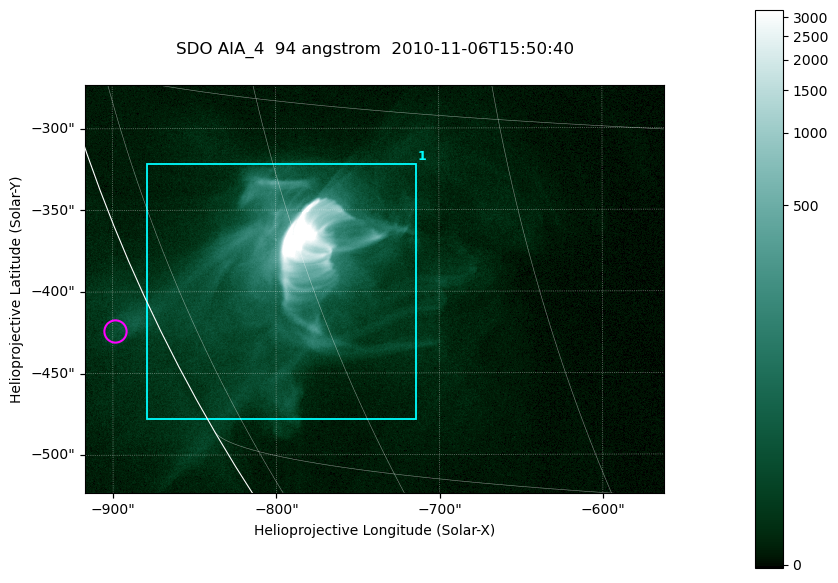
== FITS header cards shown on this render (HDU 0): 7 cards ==
TELESCOP= 'SDO     '           /
INSTRUME= 'AIA_4   '           /
WAVELNTH=                   94 /
WAVEUNIT= 'angstrom'           /
DATE-OBS= '2010-11-06T15:50:40.70' /
CTYPE1  = 'HPLN-TAN'           /
CTYPE2  = 'HPLT-TAN'           /

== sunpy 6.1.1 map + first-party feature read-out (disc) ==
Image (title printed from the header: SDO AIA_4  94 angstrom  2010-11-06T15:50:40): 591 x 417 px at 0.6 arcsec/px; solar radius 968 arcsec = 1614 px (partial field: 2.7% of the solar disc is inside the frame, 89% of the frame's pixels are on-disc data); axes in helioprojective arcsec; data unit not stated in the header (colour bar unlabelled)
Pointing: header CRPIX1/2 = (2053.81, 2042.90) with CRVAL1/2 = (0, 0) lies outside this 591 x 417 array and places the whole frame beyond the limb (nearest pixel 1.36 R_sun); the SolarSoft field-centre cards XCEN/YCEN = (-739.4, -398.4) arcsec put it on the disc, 769 arcsec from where CRPIX/CRVAL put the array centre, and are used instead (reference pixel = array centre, CRVAL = XCEN/YCEN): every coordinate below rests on XCEN/YCEN
Orientation: roll -0.138 deg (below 1 deg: not rotated)
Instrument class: DISC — disc imager (sunpy class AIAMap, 94 A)
Bright regions (active regions / flare kernels): reference = the on-disc median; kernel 5 px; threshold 5 sigma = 28.5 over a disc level ~5.24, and >= 1.15x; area >= 246 px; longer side >= 5 px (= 3 arcsec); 1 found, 1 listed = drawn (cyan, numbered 1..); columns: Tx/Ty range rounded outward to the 2 arcsec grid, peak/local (2 s.f.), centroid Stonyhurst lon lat
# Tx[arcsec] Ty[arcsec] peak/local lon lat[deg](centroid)
1 -880..-714 -478..-320 1921 -62 -22
Off-limb structures (1.02-1.3 R_sun): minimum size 123 px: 1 found; the strongest spans PA ~115 deg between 1.02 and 1.04 R_sun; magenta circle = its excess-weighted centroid (no pixel of it reaches 25% of the colour bar: the marked point is dim): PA ~115 deg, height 1.03 R_sun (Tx ~-898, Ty ~-424 arcsec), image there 2.6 x the reference